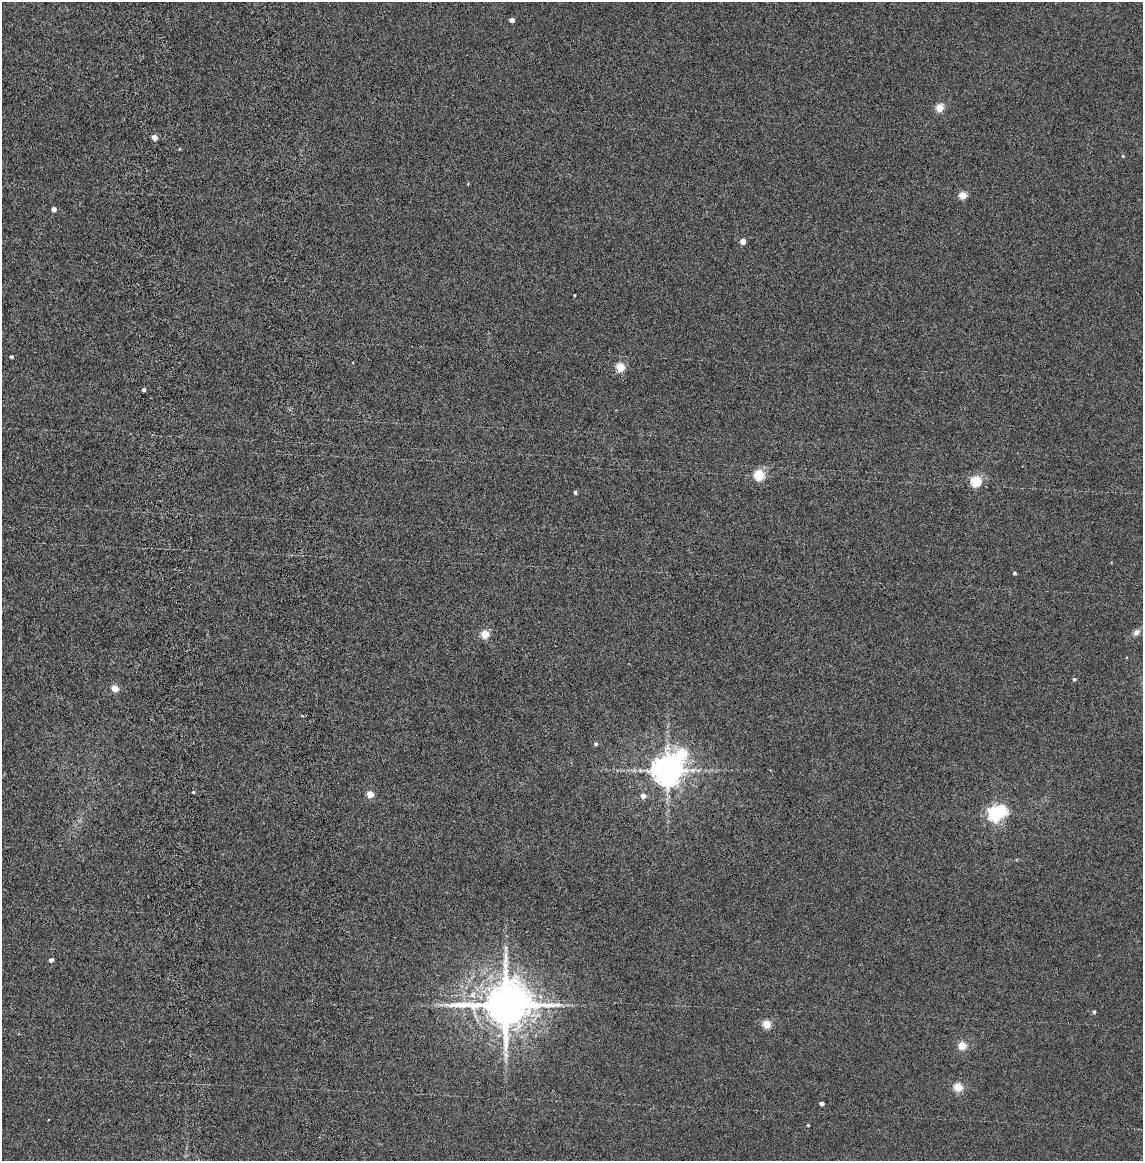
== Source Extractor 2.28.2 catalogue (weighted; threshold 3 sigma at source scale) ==
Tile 7 of 4 x 4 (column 3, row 2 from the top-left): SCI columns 2421-3561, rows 2417-3575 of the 4856 x 4834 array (HDU 1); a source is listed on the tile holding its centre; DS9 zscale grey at full resolution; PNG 1145 x 1163 px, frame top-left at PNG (2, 2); no overlay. Shown black and unused: <1% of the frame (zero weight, under 4 of 8 exposures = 14% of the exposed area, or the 3 px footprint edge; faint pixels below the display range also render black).
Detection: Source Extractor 2.28.2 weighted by HDU 2 'WHT'; one run over the whole footprint, this tile lists its part. Background 0.00199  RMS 0.0021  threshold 0.00844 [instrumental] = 3 sigma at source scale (4.09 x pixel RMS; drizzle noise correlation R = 1.36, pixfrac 0.8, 0.05/0.05 arcsec/px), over >= 5 px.
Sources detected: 38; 1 inside a brighter object's white glare — not listed; the other 37 listed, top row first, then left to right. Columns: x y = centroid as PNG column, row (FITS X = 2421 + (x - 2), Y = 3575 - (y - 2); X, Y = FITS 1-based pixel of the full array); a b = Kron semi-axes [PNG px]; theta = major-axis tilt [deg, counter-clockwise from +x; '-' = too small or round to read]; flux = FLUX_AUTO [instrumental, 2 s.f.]
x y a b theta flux
512 20 4 4 - 0.86
940 108 5 5 - 5.3
154 137 4 4 - 1.6
179 149 4 2 - 0.11
1123 156 5 4 - 0.19
963 195 5 4 - 4.4
54 209 4 4 - 0.9
743 241 4 4 - 2.1
574 295 3 2 - 0.13
11 357 3 3 - 0.33
620 367 5 5 - 6.6
144 390 4 4 - 0.4
759 475 6 5 - 11
976 481 5 5 - 12
575 492 4 3 - 0.35
1014 573 4 3 - 0.28
1136 632 9 7 45 0.83
485 634 5 5 - 6.4
1074 679 4 4 - 0.29
115 688 5 4 - 3.5
302 716 5 3 - 0.14
596 744 5 4 - 0.34
667 770 9 9 - 340
193 792 4 3 - 0.33
370 794 5 5 - 2.7
643 796 5 5 - 1
995 813 7 6 - 49
506 949 12 5 86 0.63
51 960 5 4 - 0.51
506 1005 14 12 6 950
1094 1012 4 3 - 0.28
766 1024 5 5 - 5.6
962 1045 5 5 - 5.1
505 1055 14 7 -84 1.1
958 1087 5 5 - 7.1
822 1103 4 3 - 0.57
808 1125 3 3 - 0.17